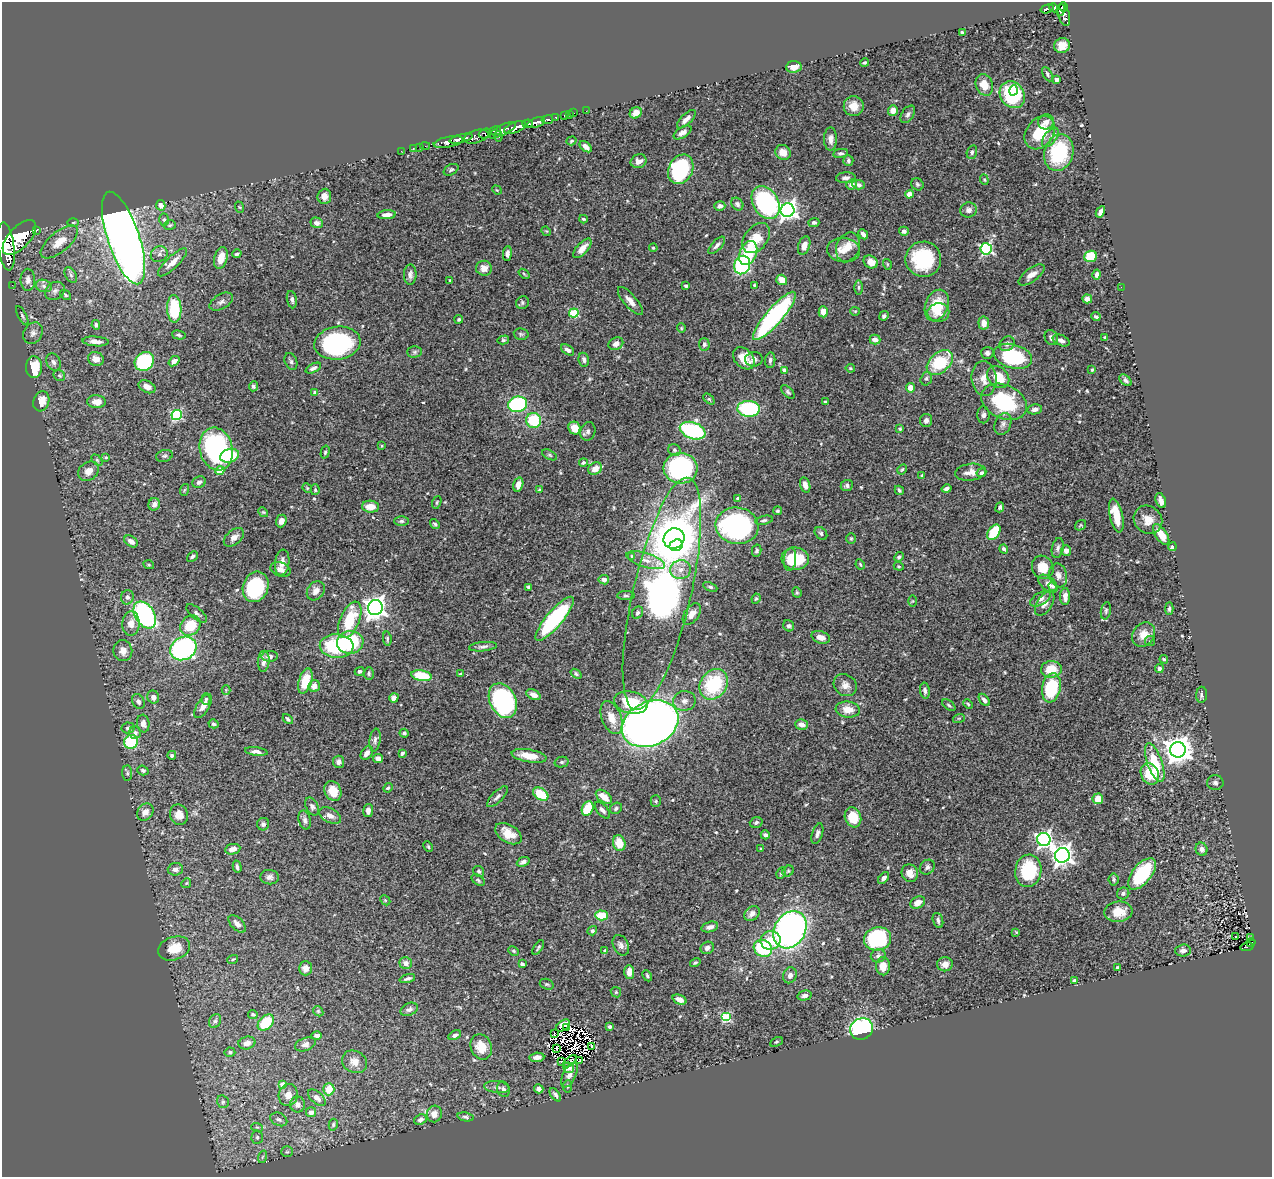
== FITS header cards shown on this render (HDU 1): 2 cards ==
NAXIS1  =                 1270
NAXIS2  =                 1175

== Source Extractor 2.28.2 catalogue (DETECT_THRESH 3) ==
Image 1270 x 1175 px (HDU 1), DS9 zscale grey, 1 PNG px = 1 image px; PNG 1274 x 1179 px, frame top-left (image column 1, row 1175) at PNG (2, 2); each listed source drawn as its Kron ellipse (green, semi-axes under 4 px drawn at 4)
Background 0.469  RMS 0.023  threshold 0.0676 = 3 sigma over >= 5 px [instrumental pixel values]
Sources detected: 559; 10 with non-positive FLUX_AUTO (blend fragments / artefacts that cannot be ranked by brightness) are neither listed nor drawn; of the other 549, the 500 brightest by FLUX_AUTO listed and drawn (49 fainter detections omitted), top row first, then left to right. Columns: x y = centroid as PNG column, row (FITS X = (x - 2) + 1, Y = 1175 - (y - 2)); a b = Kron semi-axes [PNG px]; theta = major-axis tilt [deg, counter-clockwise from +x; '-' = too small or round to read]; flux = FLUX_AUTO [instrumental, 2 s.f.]
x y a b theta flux
1063 7 4 4 - 320
1054 8 5 4 - 150
1047 9 7 4 17 150
1060 10 6 4 77 330
1064 15 11 5 -72 280
962 32 3 3 - 2.5
1062 46 8 7 - 16
865 63 4 3 - 2
794 67 8 5 5 12
1047 74 8 4 -60 3
1056 79 4 3 - 9.1
984 85 11 8 -69 21
1014 90 5 4 - 26
1012 95 14 12 -56 120
854 106 10 10 - 18
893 110 5 4 - 12
586 111 2 2 - 6.4
574 113 3 2 - 11
636 113 6 5 - 15
569 114 2 2 - 6.1
908 114 9 6 56 4.3
564 116 3 3 - 56
556 117 4 3 - 130
686 119 12 5 44 8.5
547 120 6 4 7 250
1046 122 8 7 - 7.6
536 123 9 5 20 1200
528 124 5 3 - 510
515 128 11 5 20 2500
502 130 15 5 27 820
495 131 6 3 13 350
683 132 10 5 32 7.2
1040 133 18 13 54 54
485 134 6 4 19 480
498 136 5 3 - 210
476 137 12 6 16 580
1050 137 11 6 51 6.6
461 139 12 4 14 1300
830 139 11 6 90 8.2
571 141 5 4 - 2.1
448 142 15 5 11 1400
425 146 5 2 - 30
419 147 4 3 - 18
586 147 7 4 -39 7.4
413 149 3 2 - 22
401 151 2 2 - 8.1
783 152 8 7 - 15
972 152 7 5 72 3.4
841 153 7 4 9 3.5
1059 153 18 14 74 110
639 161 8 6 22 8
848 161 5 5 - 3.2
681 169 15 12 63 150
451 170 8 5 29 2.9
846 178 9 5 4 4.9
984 180 5 4 - 1.8
852 184 5 5 - 8.6
917 184 6 5 - 2.9
859 185 6 4 -4 4.5
497 190 5 4 - 1.6
909 194 4 4 - 12
324 196 7 7 - 8.5
766 203 18 12 -58 250
737 204 7 5 -49 3.9
161 205 5 4 - 5.9
720 206 5 4 - 4.8
239 207 6 3 -70 1.5
788 210 7 6 - 740
969 210 8 7 - 5.8
1100 212 6 4 61 8.3
387 215 9 4 5 9.3
583 219 4 3 - 2
164 220 6 5 - 2.8
814 222 5 4 - 3.9
73 223 6 4 1 1.9
317 223 6 5 - 5.4
170 225 6 4 15 2.5
36 230 3 3 - 86
546 231 5 4 - 1.5
904 231 5 4 - 4.6
863 234 5 4 - 6.2
19 238 21 10 47 5500
123 238 48 16 -72 2000
756 238 17 11 51 33
59 242 22 10 40 22
717 245 11 5 46 4.8
6 246 24 8 -82 3500
804 246 9 5 71 11
848 247 15 11 66 18
582 248 12 5 48 15
653 248 4 4 - 2
986 249 6 5 - 210
844 250 16 12 -6 21
748 253 13 8 66 65
159 254 9 7 32 5.9
237 254 4 3 - 3
507 254 7 4 84 4.9
1090 256 6 5 - 46
221 258 11 6 75 20
923 259 18 17 - 100
172 262 19 6 43 14
871 262 7 6 - 13
887 264 5 3 - 1.5
742 265 9 8 - 180
484 268 8 7 - 12
524 274 6 3 -38 1.8
1097 274 5 4 - 5.4
71 275 8 5 -60 4.2
410 275 10 6 89 6
1031 275 15 6 36 11
28 280 11 7 -89 9.2
450 280 3 3 - 1.6
782 280 5 5 - 16
12 285 2 2 - 8.2
754 285 4 3 - 1.5
44 286 8 6 -17 5.2
686 286 4 3 - 3.3
859 287 7 3 90 2.4
1121 287 2 2 - 9.1
55 291 10 8 39 6.9
66 295 6 4 -36 2
1087 299 5 4 - 8.1
292 300 9 5 -79 4.7
630 301 17 6 -49 11
221 302 13 7 31 6.2
522 303 7 6 - 3.1
937 305 16 11 68 46
174 309 14 7 -88 81
855 311 4 4 - 1.5
823 312 5 4 - 12
574 313 5 4 - 80
938 313 11 9 4 12
22 316 10 4 -63 3.4
774 316 31 8 49 250
884 316 5 4 - 3.8
1096 317 4 3 - 3.3
459 319 4 4 - 2.1
984 323 7 5 -83 13
96 325 5 4 - 2.7
681 328 4 4 - 1.6
33 333 11 9 59 8
521 334 7 5 -12 3.2
179 335 7 4 -14 2.3
1105 337 3 3 - 2.3
1051 338 8 6 -63 5.5
503 340 6 4 14 2.5
875 340 5 5 - 9.3
1061 340 9 5 -23 5.8
96 341 13 5 -4 8.4
337 343 23 16 8 190
616 344 7 6 - 8.7
704 344 6 5 - 4.1
1007 344 8 6 45 4.6
568 350 7 4 -34 5.7
415 352 7 5 2 2.9
987 353 6 6 - 4.4
1013 356 19 12 -15 120
744 358 12 9 -47 22
96 359 8 7 - 10
754 359 9 7 6 5.7
584 360 7 5 -79 4.8
770 360 8 5 83 4.2
144 361 10 9 - 130
174 361 6 4 40 7.8
291 361 9 6 -67 3.3
54 362 9 6 -62 5.4
940 362 15 9 41 75
34 367 11 8 88 46
313 368 8 4 25 4.4
850 368 5 4 - 1.6
1092 369 3 2 - 1.8
784 370 4 4 - 6
59 375 6 5 - 2.3
998 377 12 9 -43 34
926 379 7 5 73 3.5
984 379 17 12 -84 18
1125 380 7 4 -41 4.1
253 386 5 4 - 3.1
147 387 9 6 -27 11
910 388 5 4 - 14
315 392 4 3 - 2.7
788 392 8 4 -46 3
709 399 7 4 -44 1.7
41 401 10 8 72 18
96 402 9 6 -3 14
825 402 3 3 - 1.9
1004 402 24 16 -24 120
517 404 9 7 8 170
748 409 11 8 -2 130
1035 409 7 5 9 5.2
177 415 5 5 - 150
984 415 8 6 89 4.9
533 420 7 7 - 62
926 421 7 6 - 5.7
1003 424 11 8 67 7.4
574 428 6 6 - 20
900 429 4 3 - 1.9
588 431 9 7 68 4.9
693 431 13 8 -20 200
382 446 3 2 - 1.6
216 449 21 16 -76 230
674 450 6 5 - 2.9
325 452 7 4 75 2.6
550 455 8 4 -27 2.9
164 456 8 5 16 3.4
230 456 10 6 17 54
106 457 4 3 - 1.5
97 460 6 4 -45 2
583 463 4 4 - 2.5
680 468 17 15 -5 240
595 469 7 6 - 17
902 469 5 3 - 2
89 471 11 9 37 12
220 471 4 4 - 45
970 472 15 8 7 11
981 473 5 4 - 3.4
922 475 4 3 - 2.1
199 482 7 5 31 4.9
518 485 7 5 75 12
805 485 8 5 -75 8.5
847 485 6 5 - 4.8
307 488 5 4 - 1.7
946 489 5 4 - 6.8
184 490 6 3 71 1.6
315 490 5 4 - 2
539 490 4 3 - 1.6
899 490 5 4 - 2.4
738 498 4 3 - 5.2
1161 501 8 4 -68 8.2
437 502 7 4 71 2.2
154 504 6 5 - 6.8
370 507 8 6 -4 17
1000 507 5 4 - 3.2
777 511 4 3 - 1.8
263 512 5 4 - 1.8
1116 515 17 6 -77 30
764 520 9 4 13 3.2
1148 520 15 13 -46 20
281 521 6 5 - 10
401 521 7 5 0 3
435 524 5 4 - 2.5
1080 525 6 4 36 1.8
737 526 21 18 -8 320
994 532 8 5 53 56
821 533 7 5 -48 3.4
1161 535 12 5 -56 22
234 537 12 7 39 8.5
674 538 11 10 - 860
851 538 5 4 - 1.9
131 541 7 5 -35 8.3
676 545 7 5 21 150
1172 547 4 4 - 3.6
1058 548 10 5 79 4.9
1004 549 5 3 - 3.6
1066 550 5 5 - 7.8
757 551 6 4 76 2.9
192 556 6 4 42 3.3
631 556 4 4 - 1.6
899 557 5 4 - 2.2
790 559 11 6 83 21
795 559 13 11 -6 59
646 560 20 7 -17 14
282 563 13 7 82 11
860 564 5 3 - 1.7
149 565 5 3 - 1.7
899 566 5 4 - 1.7
1043 567 12 10 -62 25
281 570 10 7 -18 7.3
680 570 10 9 - 13
1058 575 12 8 -76 9
604 580 5 5 - 6
1048 584 11 6 -40 7.7
1053 586 4 3 - 2.4
256 587 16 12 70 100
529 587 4 3 - 4.8
710 587 7 4 -24 2.6
316 591 10 8 53 10
797 592 5 4 - 2
662 594 119 29 77 1100
626 596 9 3 0 2.6
1065 596 8 5 90 9.1
127 597 7 6 - 4.5
756 599 5 4 - 2
1040 599 11 6 30 7.4
913 601 6 4 89 1.6
1045 603 14 7 57 9.4
375 608 7 7 - 1000
1169 609 6 4 87 3
1106 611 9 5 79 2.9
197 613 12 5 -40 5.4
638 613 6 5 - 3.4
692 614 12 7 56 13
145 615 14 9 -58 280
555 619 28 8 50 180
350 620 19 9 66 61
131 623 12 8 88 13
190 626 11 9 42 46
789 626 6 5 - 4.2
1144 634 13 10 53 18
821 637 10 6 -19 11
387 639 7 4 -83 2.2
1150 641 5 5 - 2.8
350 642 13 11 9 120
337 646 17 11 -3 110
483 647 14 4 6 5.2
183 648 13 11 28 310
123 651 10 9 - 11
270 656 8 5 1 5.5
1164 659 4 3 - 1.6
264 661 10 6 85 6.6
1159 668 4 4 - 3.9
1051 669 10 8 1 30
360 671 5 4 - 3.4
369 673 6 5 - 2.9
460 674 4 4 - 1.8
576 674 6 4 -39 2.8
422 676 10 5 -11 50
305 681 13 6 73 35
714 684 16 13 56 100
845 685 12 10 -37 11
314 686 6 5 - 12
1051 688 15 9 79 89
226 690 4 4 - 1.7
925 691 8 5 -80 4.5
533 695 7 5 -28 10
1202 695 8 5 87 4.1
153 697 6 6 - 7.6
394 698 5 4 - 7.9
206 699 5 4 - 2.8
984 700 7 4 -52 5.9
503 701 18 13 -65 290
684 701 11 10 - 8.9
138 702 8 5 -63 5.4
631 702 17 10 -11 52
968 704 5 4 - 1.9
949 705 8 4 -38 2.5
203 706 13 6 58 12
848 709 12 8 -6 19
611 718 17 9 -68 21
959 718 6 4 18 1.7
288 719 6 3 -46 2.7
143 723 9 6 -83 8.1
213 724 5 4 - 3.1
650 724 29 22 25 2300
801 724 6 5 - 11
128 728 6 5 - 3.8
135 732 6 6 - 4.5
404 733 4 4 - 2.8
375 740 11 5 82 5.1
131 742 7 6 - 96
1178 750 8 7 - 1800
256 751 11 4 -7 6.2
367 753 7 5 53 8
402 753 4 3 - 3.3
172 755 4 4 - 3.3
529 756 18 6 -9 24
378 758 5 4 - 6.2
339 762 6 5 - 5.5
562 762 7 5 14 3
1155 763 20 7 -71 49
143 770 6 4 -20 2.8
127 773 8 5 -88 2.9
1150 774 11 8 -66 48
1215 783 8 7 - 4.5
388 788 5 4 - 2.2
333 791 10 8 -65 27
541 794 8 5 -33 41
497 797 13 5 45 5.2
604 797 9 5 -36 20
1098 799 5 5 - 21
656 801 5 5 - 2.2
312 806 9 6 -62 4.1
616 808 6 5 - 3.3
588 809 7 5 66 42
602 810 10 5 -49 5.8
368 811 6 5 - 6.8
145 812 9 7 50 11
179 815 10 9 - 16
330 816 12 7 -28 8
853 817 10 8 -70 33
305 820 9 6 -76 5.4
756 823 6 5 - 3.4
263 824 6 6 - 3.6
508 834 14 9 -32 25
817 834 11 5 72 5.3
765 835 4 4 - 4.8
1044 839 7 6 - 440
619 843 8 6 -76 28
428 847 5 3 - 1.9
233 849 8 5 11 11
761 849 4 3 - 1.5
1202 849 7 6 - 6
1062 855 7 7 - 910
523 862 7 4 23 5
237 867 6 4 -76 3.9
927 867 8 7 - 4.9
175 869 7 6 - 7.7
479 871 6 5 - 2.8
788 871 6 5 - 2.3
1028 871 16 13 82 85
781 873 6 4 62 2.4
910 873 9 8 - 13
1142 874 18 9 51 97
269 877 9 7 -5 5.5
884 878 7 4 48 6.1
1114 879 6 5 - 2.7
478 880 7 4 -36 2.6
186 883 5 4 - 2
1123 893 6 6 - 3.4
385 900 6 4 -45 1.6
918 903 8 5 26 10
1118 912 14 10 6 24
752 914 8 6 42 8.7
602 915 6 5 - 33
938 920 8 5 -72 4.8
237 924 11 6 -45 8.8
710 927 8 5 16 6.8
790 930 20 15 60 570
592 931 5 4 - 2.8
1016 932 4 3 - 1.5
1235 937 2 2 - 1.8
1250 937 3 2 - 9.8
877 939 14 11 12 130
771 940 10 9 - 23
1251 943 4 3 - 31
621 945 11 7 -63 6.7
538 947 8 3 56 2.4
1247 947 7 3 8 26
174 948 16 11 19 28
707 948 7 6 - 5.5
763 948 9 8 - 110
605 950 4 3 - 2.6
1183 950 8 6 3 6.5
514 951 5 4 - 2.1
878 956 7 6 - 4.7
233 959 5 3 - 1.6
406 963 6 6 - 7.6
695 963 5 4 - 2.3
522 964 4 3 - 4.2
945 964 7 7 - 9.4
883 966 9 7 -88 17
305 968 7 6 - 8.5
1118 968 4 3 - 3.5
629 972 7 5 -89 14
790 975 8 6 66 5.6
647 976 6 4 -64 2.5
407 979 8 3 16 3.7
1074 980 4 4 - 3.6
547 984 7 5 -19 2.7
616 992 5 4 - 2.1
805 995 7 5 13 4.2
679 1000 7 4 -22 11
409 1009 9 6 26 5.8
318 1011 6 4 -46 2.2
253 1015 5 4 - 2.5
726 1017 5 4 - 90
215 1021 7 5 61 3.6
266 1023 9 6 47 54
563 1025 8 5 35 4.7
610 1026 4 4 - 3
567 1027 3 2 - 2.6
861 1029 12 10 28 180
554 1034 3 2 - 2
317 1035 5 4 - 4.4
455 1035 7 4 27 4.7
776 1042 7 4 26 1.9
247 1043 8 6 13 8.8
305 1044 11 6 19 6.1
591 1046 3 3 - 2.2
481 1047 13 10 -68 25
557 1048 4 2 - 1.5
230 1052 5 4 - 2.7
537 1057 7 4 4 9.1
580 1060 3 2 - 1.6
570 1061 8 2 41 2
354 1062 13 11 -29 15
562 1062 4 2 - 2
569 1068 6 5 - 9.5
569 1075 13 6 64 8.7
282 1084 4 4 - 13
567 1086 6 4 85 2.2
497 1087 13 6 -7 5.9
329 1089 6 5 - 28
503 1089 8 6 -72 5.6
539 1089 5 4 - 4.8
288 1095 11 9 78 12
555 1095 7 3 -53 3.4
317 1098 10 6 -41 9.9
223 1102 6 6 - 3.4
297 1104 8 7 - 7.6
311 1112 5 5 - 6
434 1114 8 7 - 12
465 1117 8 4 -11 3.4
279 1119 9 6 -26 4.7
420 1120 6 5 - 5.3
333 1125 6 4 75 2.5
257 1127 6 3 -17 1.9
257 1137 6 5 - 3.3
287 1152 6 5 - 2.5
262 1157 6 4 71 2.1
At the frame edge (FLAGS 8, measured only in part): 1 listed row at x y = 6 246
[49 fainter detections neither listed nor drawn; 10 non-positive-flux detections neither listed nor drawn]